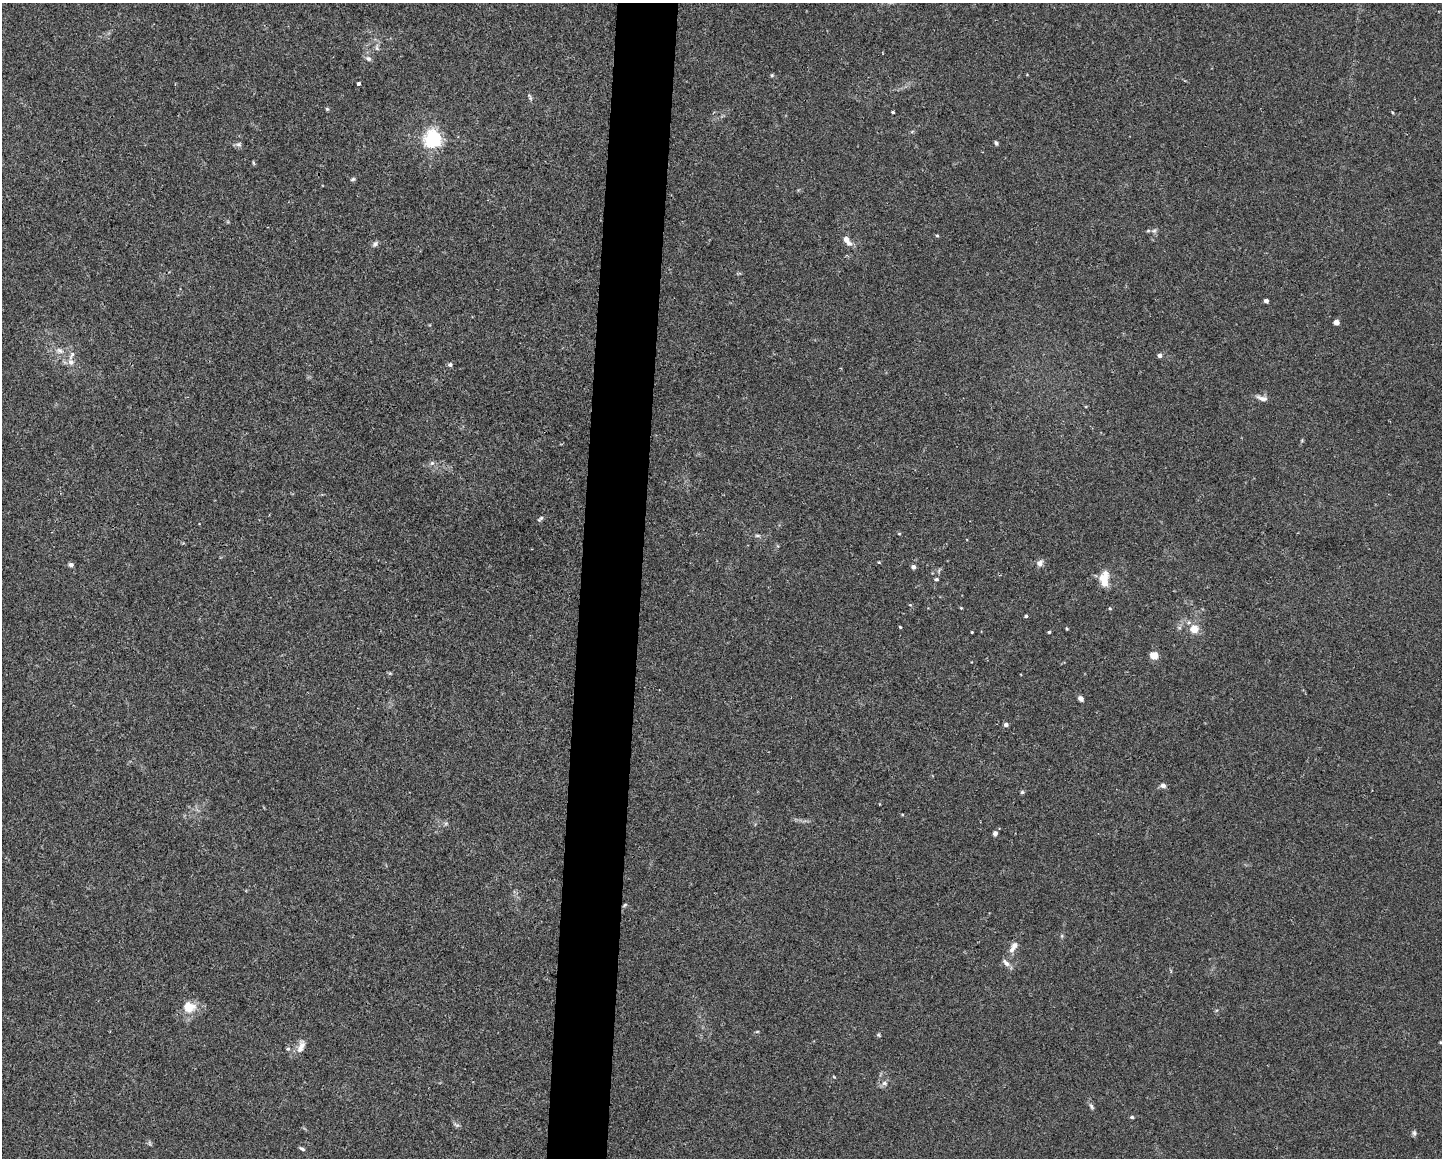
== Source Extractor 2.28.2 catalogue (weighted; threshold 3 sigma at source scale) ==
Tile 8 of 3 x 4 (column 2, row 3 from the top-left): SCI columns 1661-3100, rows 1157-2312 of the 4647 x 4626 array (HDU 1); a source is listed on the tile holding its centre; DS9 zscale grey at full resolution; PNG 1444 x 1160 px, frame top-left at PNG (2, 3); no overlay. Shown black and unused: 4% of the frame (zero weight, under 2 of 3 exposures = <1% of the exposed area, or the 3 px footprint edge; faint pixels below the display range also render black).
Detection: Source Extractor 2.28.2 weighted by HDU 2 'WHT'; one run over the whole footprint, this tile lists its part. Background 0.0671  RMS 0.0056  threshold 0.0253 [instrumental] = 3 sigma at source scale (4.5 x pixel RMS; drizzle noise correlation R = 1.50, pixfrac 1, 0.05/0.05 arcsec/px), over >= 5 px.
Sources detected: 69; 4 inside a brighter listed object's ellipse — not listed separately; the other 65 listed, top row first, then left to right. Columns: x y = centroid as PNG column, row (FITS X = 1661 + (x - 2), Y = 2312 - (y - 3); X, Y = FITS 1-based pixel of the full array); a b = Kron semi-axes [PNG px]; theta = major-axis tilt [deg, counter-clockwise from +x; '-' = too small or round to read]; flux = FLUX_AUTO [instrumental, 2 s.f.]
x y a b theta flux
377 48 10 6 -82 1.9
368 58 8 6 -23 1.7
772 75 5 5 - 0.76
359 83 3 3 - 2
530 97 11 3 -67 1
327 109 5 4 - 0.72
893 112 3 3 - 1
433 138 6 6 - 220
996 143 6 4 -63 1.1
238 144 9 6 7 1.4
253 163 6 3 -80 0.64
353 179 7 5 17 0.86
1154 231 6 6 - 1.2
937 235 4 4 - 0.62
847 240 11 6 -55 4.9
375 244 8 6 42 1.5
1266 301 4 4 - 2.3
1336 322 4 4 - 5.4
60 351 11 7 -24 3
1160 355 4 4 - 2.2
71 362 8 8 - 2.6
450 365 6 5 - 1.3
1262 398 16 6 -15 2.9
540 519 9 5 40 1.1
899 534 5 3 - 0.5
757 536 8 4 -8 1.1
879 562 5 3 - 0.5
1040 563 6 6 - 3.3
71 565 5 4 - 2.1
913 567 4 4 - 2.2
936 579 5 4 - 0.9
1105 581 21 8 77 8.1
910 605 5 3 - 0.49
961 608 4 3 - 0.47
1110 608 4 4 - 0.63
1026 616 4 3 - 0.93
900 627 3 2 - 0.57
1067 629 4 3 - 0.52
1194 629 5 5 - 14
972 632 3 2 - 0.46
1049 632 3 3 - 0.74
1154 655 5 4 - 16
1080 698 6 5 - 1.9
1006 725 4 4 - 2.2
1163 785 7 6 - 1.9
1022 792 5 5 - 0.86
902 814 5 3 - 0.48
995 833 7 6 - 1.5
625 905 6 4 37 0.77
1062 936 6 3 -73 0.69
1014 945 11 8 51 3
1006 963 13 6 -48 2.4
189 1007 16 13 0 9.9
757 1032 5 3 - 0.54
878 1035 5 5 - 0.73
1441 1042 4 3 - 0.55
301 1047 17 8 67 4.6
288 1049 5 5 - 0.9
884 1083 8 6 -13 1.9
1091 1106 10 5 -61 1.4
1132 1117 5 4 - 0.87
457 1125 9 4 -25 1.1
1414 1133 7 6 - 1.2
149 1143 7 4 -71 0.84
302 1149 7 4 -31 1.1
Overlapping masked pixels (flux is a lower limit): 1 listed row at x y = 625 905
Isophote crosses this tile's border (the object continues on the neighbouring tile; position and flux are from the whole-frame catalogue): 1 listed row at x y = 1441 1042